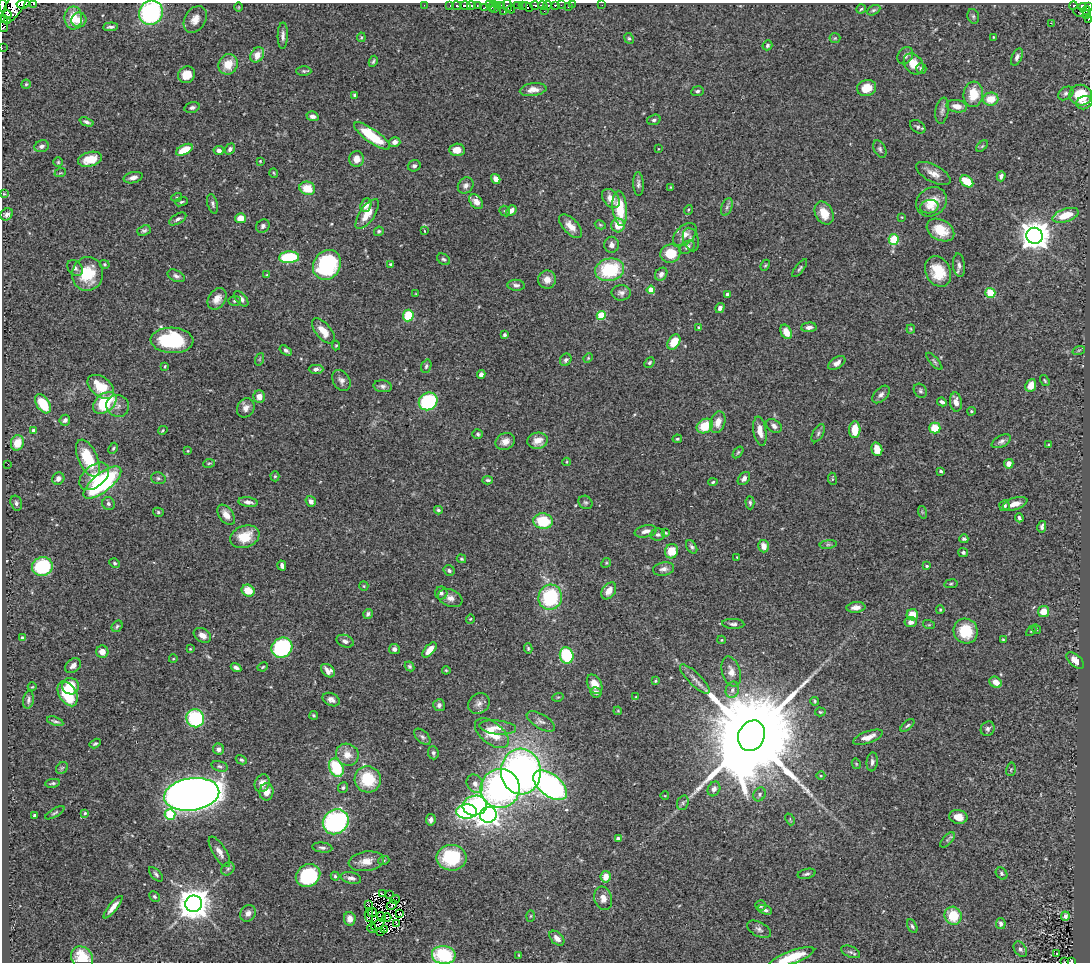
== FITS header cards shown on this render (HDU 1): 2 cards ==
NAXIS1  =                 1088
NAXIS2  =                  960

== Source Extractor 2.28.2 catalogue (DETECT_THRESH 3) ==
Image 1088 x 960 px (HDU 1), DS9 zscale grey, 1 PNG px = 1 image px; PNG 1092 x 964 px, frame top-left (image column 1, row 960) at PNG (2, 3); each listed source drawn as its Kron ellipse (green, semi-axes under 4 px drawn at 4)
Background 0.785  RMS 0.027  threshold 0.0804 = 3 sigma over >= 5 px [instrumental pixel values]
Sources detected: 448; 5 with non-positive FLUX_AUTO (blend fragments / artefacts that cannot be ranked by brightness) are neither listed nor drawn; the other 443 listed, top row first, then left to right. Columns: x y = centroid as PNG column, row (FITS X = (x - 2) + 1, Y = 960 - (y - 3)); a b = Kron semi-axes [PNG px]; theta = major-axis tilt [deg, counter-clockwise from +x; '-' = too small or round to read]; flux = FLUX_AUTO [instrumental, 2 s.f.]
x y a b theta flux
23 4 6 3 8 130
34 4 3 2 - 120
3 5 6 4 -88 210
424 5 2 2 - 3.6
465 5 5 3 - 95
477 5 3 2 - 19
489 5 4 2 - 3.4
497 5 3 2 - 2.7
502 5 4 2 - 110
507 5 7 3 -81 21
518 5 2 2 - 27
535 5 4 3 - 98
548 5 4 3 - 100
555 5 4 3 - 86
561 5 2 2 - 11
572 5 2 2 - 9.4
602 5 2 2 - 2.6
1073 5 4 3 - 43
450 6 3 2 - 57
457 6 5 3 - 92
471 6 4 3 - 97
493 6 5 3 - 46
522 6 3 2 - 7.2
543 6 5 3 - 200
1089 6 3 2 - 58
14 7 18 8 56 1100
239 7 5 3 - 1.4
484 7 3 2 - 17
527 7 6 4 -32 76
568 7 2 2 - 4.4
1082 7 4 3 - 96
495 9 2 2 - 31
511 9 4 3 - 53
861 9 5 4 - 2.5
873 10 7 4 26 3.3
1086 10 4 3 - 42
544 11 2 2 - 1.5
504 12 3 2 - 2.9
1079 12 5 2 - 15
151 13 12 11 - 310
7 14 5 2 - 98
1086 15 4 2 - 23
973 16 7 5 -76 3.5
73 18 11 9 89 34
3 19 3 3 - 160
195 19 14 10 59 17
1089 19 4 2 - 12
8 20 3 2 - 30
79 20 7 7 - 15
1051 23 2 2 - 700
3 27 5 2 - 8.1
111 27 7 3 4 4.7
283 36 13 5 89 7.3
361 37 5 4 - 2.2
993 37 4 2 - 1.5
629 38 5 4 - 2.7
835 38 5 5 - 2.4
767 45 5 4 - 4.1
2 48 2 2 - 5.9
257 55 8 6 55 22
905 56 9 7 56 6.3
1017 57 9 5 64 6.7
373 61 6 3 65 3.1
228 64 10 9 - 30
914 64 11 8 -52 27
921 68 5 5 - 3.6
304 71 7 5 -1 3.1
187 75 9 8 - 23
26 84 4 4 - 2.3
867 88 9 8 - 27
533 90 13 6 7 14
697 91 6 5 - 3.5
1066 93 8 6 33 5.1
973 94 13 9 84 43
355 95 3 3 - 3
1081 95 11 10 - 59
991 99 8 6 13 34
1084 103 8 6 23 9
957 106 10 6 -11 16
192 107 8 5 15 4.8
942 111 13 6 81 6.7
312 116 6 5 - 6.9
654 120 7 5 19 4.4
86 122 7 4 -21 4.8
918 127 8 6 -35 4.7
372 136 21 6 -35 82
395 142 6 5 - 9.5
42 146 7 6 - 6.4
982 146 7 4 44 2.6
230 149 6 4 52 5.7
658 149 3 2 - 1.1
880 149 9 5 -65 5.3
184 150 9 5 27 38
219 150 5 4 - 8.2
457 150 7 6 - 18
90 159 12 7 14 31
356 159 8 7 - 17
260 161 3 2 - 1.5
58 162 4 4 - 2.3
414 166 6 5 - 4.9
60 173 6 3 17 2.1
274 173 5 3 - 1.6
933 173 19 8 -28 16
1001 176 5 4 - 4.8
133 178 10 5 14 8.8
496 179 5 4 - 10
967 181 7 5 -37 43
638 184 12 5 -88 5.9
466 185 9 7 51 7.5
670 187 4 2 - 1.3
307 188 8 6 -17 34
4 194 4 3 - 1.9
177 197 5 3 - 1.9
611 198 11 7 -51 17
181 202 6 3 18 2.7
476 202 8 6 -51 11
932 202 16 13 38 33
213 204 10 5 -75 4.7
366 205 7 5 68 13
727 207 9 5 69 4.7
929 207 9 6 11 8.3
620 208 17 7 -85 65
511 210 6 4 49 9.8
688 210 5 3 - 1.7
505 211 6 4 -45 2.6
824 213 12 8 -62 32
7 214 7 5 40 6.2
367 214 17 7 55 23
1066 215 13 6 18 39
902 217 4 3 - 1.4
240 218 5 5 - 22
178 219 9 5 31 5.4
600 225 6 4 -29 2.2
618 225 7 6 - 26
263 226 7 6 - 5
571 226 15 7 -46 18
940 230 14 10 -28 38
144 231 7 5 21 4
379 231 5 4 - 2.9
424 231 4 2 - 1.2
685 235 14 9 43 13
1034 236 8 8 - 2700
691 239 12 7 -73 7.6
894 239 5 5 - 68
611 245 8 7 - 7.4
687 247 8 5 41 5.7
670 253 10 9 - 43
289 257 10 6 5 120
444 259 7 5 -36 3.6
105 264 5 4 - 2.3
391 264 3 3 - 4
327 265 16 13 56 180
765 265 6 4 66 2.3
959 265 12 6 -85 8
75 268 9 6 -46 5.7
800 268 11 4 52 3.5
610 270 15 11 13 110
938 271 16 12 -62 49
88 274 17 15 78 60
661 274 7 5 50 8.5
267 275 4 3 - 2
176 276 9 5 -25 5.5
547 280 9 9 - 16
516 285 9 5 -5 6
651 290 4 4 - 34
621 293 9 7 -2 7.4
990 293 5 5 - 90
416 294 3 2 - 1.4
728 294 4 4 - 5.5
217 299 11 8 56 16
241 299 9 5 -49 6.9
235 301 6 5 - 3.2
720 308 5 4 - 6.9
408 316 6 5 - 59
601 316 4 4 - 74
698 327 3 3 - 1.7
809 327 8 5 3 6.9
911 329 4 4 - 1.9
323 331 15 7 -50 24
786 332 8 5 -63 20
504 335 4 3 - 3.7
172 340 21 13 -3 140
674 342 8 5 58 35
336 346 5 4 - 2
286 350 7 4 -34 5.2
1079 350 6 4 18 2.5
588 358 5 4 - 2.1
260 359 6 4 71 2.3
566 360 6 5 - 5.1
934 361 11 3 -49 3.3
649 363 5 4 - 3.5
837 363 9 5 32 9.3
165 366 3 2 - 1.9
426 366 7 5 70 3.7
316 369 7 4 0 7.6
481 375 4 4 - 8.1
341 380 11 8 -57 8.8
1045 381 6 3 -53 2
1031 385 6 5 - 19
383 386 9 6 -8 5.8
101 387 15 9 -37 46
920 391 7 6 - 4.2
881 394 10 6 46 6.7
259 397 6 5 - 15
428 401 10 8 33 150
942 402 5 3 - 4.3
956 402 9 6 -84 11
105 403 13 9 39 91
43 404 11 6 -56 52
118 406 11 10 - 11
246 408 10 8 59 11
971 411 4 3 - 2
65 420 5 5 - 6
718 422 11 7 73 19
705 426 9 6 32 50
774 426 8 6 -35 6.7
935 428 5 5 - 37
163 430 5 3 - 1.8
855 430 8 5 86 37
34 431 4 3 - 8.4
760 431 15 6 -81 17
818 433 10 5 59 5
478 434 5 4 - 2.9
677 439 5 3 - 2.4
505 441 10 8 25 14
538 441 10 8 9 19
1001 441 10 5 27 6
17 443 8 6 72 30
1048 445 3 2 - 1.6
113 448 6 4 63 2.6
877 449 7 5 -75 22
188 451 3 3 - 1.6
738 452 7 4 54 2.6
88 458 20 9 -66 67
567 462 4 3 - 1.4
209 463 6 4 9 2.3
8 464 2 2 - 15
1009 464 5 4 - 11
941 471 4 3 - 2.6
94 476 17 10 40 30
275 476 5 4 - 2.7
158 478 7 5 -15 3.9
744 478 7 5 50 6.4
58 479 6 5 - 8.8
832 479 6 3 -83 1.9
488 480 5 3 - 3.4
713 482 4 4 - 2.2
102 483 23 9 39 250
311 501 6 5 - 8.2
248 502 10 4 -7 7.5
585 502 7 6 - 4
16 503 8 5 -74 4.7
750 503 6 4 -87 3.2
108 504 6 6 - 4.5
1015 504 13 6 18 16
1004 506 5 5 - 5.5
438 510 4 3 - 3.2
158 512 5 4 - 3.1
922 512 6 4 -71 2.4
226 515 11 7 -54 16
1019 518 4 3 - 3.5
543 521 10 8 -7 66
1042 527 6 3 78 4.2
646 531 11 6 12 9.2
666 533 4 3 - 1.7
658 535 7 6 - 5.2
245 537 15 10 19 40
964 539 4 3 - 3.3
828 544 8 4 8 3.7
764 546 6 5 - 16
692 547 7 4 -56 3.9
672 551 7 6 - 33
963 552 5 4 - 3.7
737 557 3 3 - 1.4
461 559 5 3 - 2.2
114 563 5 4 - 2.6
606 563 5 4 - 2
42 566 10 9 - 140
282 566 5 3 - 6.1
927 566 4 3 - 2.9
664 569 11 6 11 8.4
449 570 5 5 - 4.1
951 584 7 3 9 2.2
364 586 5 4 - 2
248 591 7 5 -33 30
609 591 9 6 55 18
441 593 6 6 - 5.3
550 597 13 11 74 140
450 598 13 8 -22 11
856 607 9 5 5 11
940 610 4 3 - 1.8
1044 612 6 5 - 26
368 614 5 4 - 4.6
912 615 6 5 - 27
470 619 4 4 - 2.1
910 622 6 5 - 9.1
733 624 11 5 -3 5.3
929 625 6 4 -18 2
117 626 6 5 - 3.1
1036 629 5 4 - 2.2
966 631 12 12 - 59
1031 631 6 4 46 2
202 635 9 6 -33 13
22 638 4 3 - 3.2
721 640 4 4 - 1.5
1003 640 3 3 - 2.2
345 641 9 6 -22 7
282 648 11 9 35 170
528 648 5 4 - 2.4
190 649 4 3 - 1.6
394 649 5 5 - 6.8
429 650 9 5 50 16
102 652 6 6 - 17
567 655 8 7 - 110
173 659 4 3 - 1.3
1075 660 10 5 -41 16
73 666 9 6 38 9.7
409 666 5 4 - 3.1
263 667 5 3 - 2
236 668 5 4 - 4.9
446 670 4 4 - 1.9
328 671 8 5 -40 11
731 672 15 9 -74 15
695 679 20 6 -45 12
655 681 4 3 - 1.9
996 682 6 5 - 14
595 684 10 7 -61 24
71 686 8 8 - 42
32 687 4 2 - 1.4
732 690 8 6 69 6.7
596 692 5 5 - 4.9
68 694 13 8 -59 72
558 697 6 3 18 1.8
636 697 4 3 - 1.4
28 700 9 5 80 5
331 700 9 6 -26 8
815 701 4 4 - 2.2
479 704 11 9 40 9.6
439 705 6 6 - 7.1
618 711 4 3 - 1.6
820 712 5 4 - 2.2
314 715 4 4 - 2.3
195 718 9 8 - 130
55 721 8 3 -18 3.6
541 721 16 7 -31 9.8
907 726 8 3 40 3.1
498 727 18 7 -6 16
988 729 7 6 - 5.3
492 733 20 10 -39 46
751 736 16 13 64 67000
422 737 10 6 -44 4.8
868 737 16 6 20 18
95 743 6 3 30 2.8
219 749 6 5 - 7.1
433 753 6 5 - 3.9
347 755 12 10 -37 21
241 760 6 4 -29 3.1
872 762 9 5 84 6.2
856 764 5 4 - 1.8
220 766 8 5 -17 4
62 768 6 5 - 2.8
336 768 9 7 -65 91
1011 769 7 5 79 2.6
521 772 23 20 -87 830
821 776 4 3 - 1.6
368 779 13 13 - 76
53 783 7 4 9 3
262 783 9 7 68 13
475 784 9 8 - 10
550 785 19 11 -38 530
343 788 5 5 - 3.3
500 788 19 19 - 530
714 789 7 6 - 8.2
266 792 9 7 82 17
192 794 28 16 8 2500
760 794 7 5 60 4.3
665 796 4 3 - 1.6
683 803 7 5 70 4
475 806 12 10 9 180
467 812 10 7 2 290
55 813 11 3 31 2.9
85 813 4 4 - 2.9
35 815 3 3 - 6.7
170 815 5 5 - 75
488 815 8 8 - 860
958 817 9 7 -10 16
790 819 6 4 -67 1.9
431 820 6 5 - 6.1
336 822 13 12 - 290
618 839 4 3 - 10
947 840 9 4 47 3.8
322 848 10 5 -7 5.5
219 852 17 6 -58 12
452 858 15 13 -1 100
384 860 5 3 - 2.4
366 861 18 9 8 22
228 869 7 6 - 4.3
1001 873 6 5 - 3.4
156 874 9 4 -46 4
807 874 9 5 13 4.7
308 875 13 11 33 150
335 876 4 4 - 2.2
606 877 6 5 - 17
351 878 10 5 -10 7.6
383 894 4 2 - 0.2
390 895 3 2 - 6.7
154 897 6 4 -45 3.4
603 898 12 9 -75 14
395 899 5 2 - 0.85
194 904 8 8 - 3400
368 904 4 2 - 0.049
392 905 6 3 42 0.26
760 905 5 5 - 5.3
113 907 14 4 51 13
765 910 7 4 -22 5.7
248 913 9 7 51 9.9
372 913 4 3 - 2.3
400 914 2 2 - 3.6
369 915 6 2 90 1.2
531 916 6 4 88 2.1
953 916 9 8 - 52
1065 916 4 4 - 5.5
382 917 5 2 - 2
387 918 4 2 - 2.5
350 919 7 6 - 14
396 923 3 2 - 1.9
1001 924 5 5 - 5.4
378 925 8 2 36 3.6
912 926 7 4 -61 4.2
372 928 5 2 - 2.2
759 929 13 7 -28 7.3
384 930 4 3 - 0.086
380 931 3 2 - 0.74
557 938 9 5 -44 9.6
1020 949 8 6 -57 5.3
851 952 10 5 -23 4.8
1057 953 3 2 - 2
444 955 12 9 -7 130
519 955 3 3 - 1.6
792 957 24 6 20 54
82 958 12 10 -50 47
1071 961 4 3 - 56
1064 962 2 2 - 7.9
At the frame edge (FLAGS 8, measured only in part): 15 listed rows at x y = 23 4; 34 4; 3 5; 1089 6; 14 7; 151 13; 3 19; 1089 19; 3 27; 2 48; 444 955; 792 957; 82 958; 1071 961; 1064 962
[5 non-positive-flux detections neither listed nor drawn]